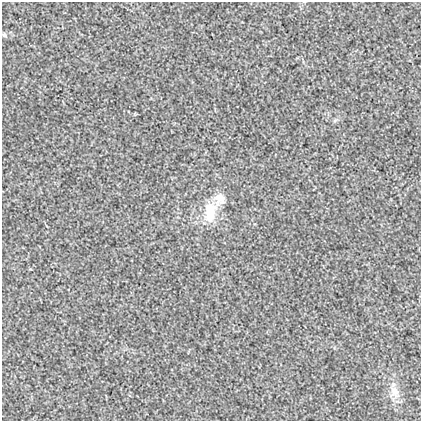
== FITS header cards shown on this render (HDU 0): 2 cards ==
NAXIS1  =                  419
NAXIS2  =                  419

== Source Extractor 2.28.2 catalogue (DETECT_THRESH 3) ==
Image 419 x 419 px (HDU 0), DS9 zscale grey, 1 PNG px = 1 image px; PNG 423 x 423 px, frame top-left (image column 1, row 419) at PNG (2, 2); no overlay
Background 2.31e-04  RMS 0.019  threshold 0.0563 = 3 sigma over >= 5 px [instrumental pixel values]
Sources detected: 4; all 4 listed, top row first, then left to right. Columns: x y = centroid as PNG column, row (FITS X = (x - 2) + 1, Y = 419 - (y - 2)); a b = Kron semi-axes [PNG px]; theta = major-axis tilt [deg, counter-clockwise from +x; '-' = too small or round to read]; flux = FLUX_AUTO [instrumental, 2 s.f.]
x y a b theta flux
4 35 7 4 -37 2.2
220 199 18 16 -83 20
210 214 26 16 -88 32
395 392 18 11 -71 13